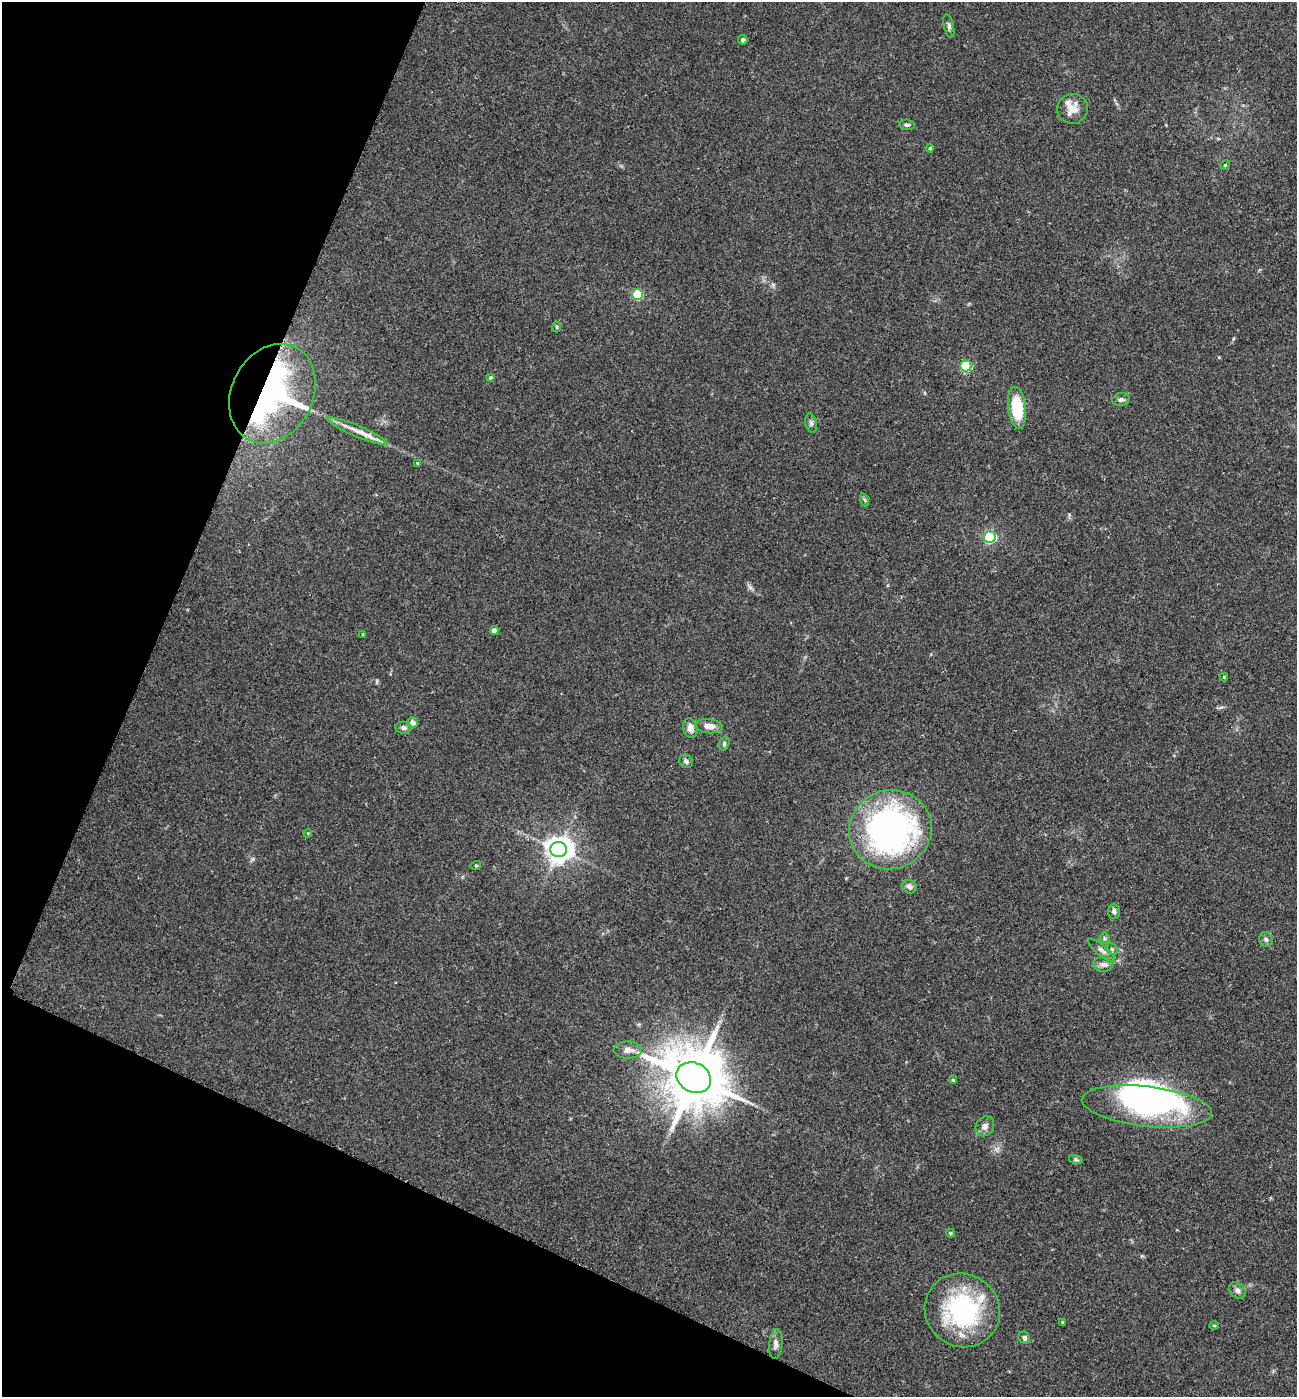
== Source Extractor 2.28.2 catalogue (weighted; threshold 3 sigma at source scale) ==
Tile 9 of 4 x 4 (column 1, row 3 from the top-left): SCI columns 145-1439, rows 1401-2795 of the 5602 x 5588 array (HDU 1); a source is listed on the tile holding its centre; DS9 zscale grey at full resolution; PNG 1299 x 1399 px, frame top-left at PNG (2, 2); each listed source drawn as its Kron ellipse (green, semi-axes under 4 px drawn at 4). Shown black and unused: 21% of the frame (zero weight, under 2 of 3 exposures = <1% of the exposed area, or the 3 px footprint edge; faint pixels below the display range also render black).
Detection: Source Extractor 2.28.2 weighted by HDU 2 'WHT'; one run over the whole footprint, this tile lists its part. Background 0.102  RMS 0.0072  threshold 0.0324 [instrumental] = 3 sigma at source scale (4.5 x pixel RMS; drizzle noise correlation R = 1.50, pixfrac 1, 0.05/0.05 arcsec/px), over >= 5 px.
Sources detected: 56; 4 inside a brighter object's white glare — neither listed nor drawn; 1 inside a brighter listed object's ellipse — not listed separately; the other 51 listed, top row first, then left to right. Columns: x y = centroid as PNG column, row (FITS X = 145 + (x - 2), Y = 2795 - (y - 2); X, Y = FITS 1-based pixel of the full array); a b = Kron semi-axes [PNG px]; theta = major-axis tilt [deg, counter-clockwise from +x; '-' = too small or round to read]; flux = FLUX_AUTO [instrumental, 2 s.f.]
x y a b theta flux
949 26 12 5 -76 2.1
743 40 5 4 - 2
1073 109 15 15 - 9.8
907 125 8 5 -6 1.6
930 148 4 3 - 1
1225 165 5 4 - 0.8
637 295 5 5 - 49
557 327 5 3 - 0.76
966 366 5 5 - 61
490 377 4 3 - 0.83
272 394 52 40 63 230
1121 400 9 6 7 2.4
1017 408 21 9 -83 28
811 423 9 5 -75 2
358 431 32 6 -23 8.4
417 463 4 3 - 0.99
865 500 7 4 -72 1
990 537 6 5 - 100
494 630 4 4 - 4.1
363 634 3 3 - 1.2
1224 677 4 4 - 0.71
412 722 5 5 - 4.3
709 726 14 7 -6 6.2
403 728 8 6 -7 2.4
690 728 10 7 -74 4.4
724 743 7 5 72 1.4
686 761 7 6 - 1.8
890 830 41 39 23 230
308 833 4 3 - 0.58
559 850 8 7 - 770
476 865 5 3 - 0.66
909 887 8 6 -29 2.9
1114 911 7 6 - 2.2
1105 938 5 5 - 1.3
1266 939 7 6 - 2.2
1112 949 6 5 - 1.5
1102 950 16 5 -39 3.3
1103 964 10 7 -8 2.9
628 1050 14 8 0 5.1
694 1078 18 14 -27 5300
953 1080 4 3 - 0.72
1147 1106 65 20 -6 87
985 1126 10 9 - 3.6
1076 1160 7 4 -19 1.3
950 1233 4 3 - 0.9
1237 1290 9 7 -45 2.4
962 1310 38 36 -36 93
1062 1322 3 3 - 0.74
1214 1325 5 3 - 0.74
1024 1338 6 5 - 2
776 1344 15 6 85 3.4
Overlapping masked pixels (flux is a lower limit): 1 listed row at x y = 272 394